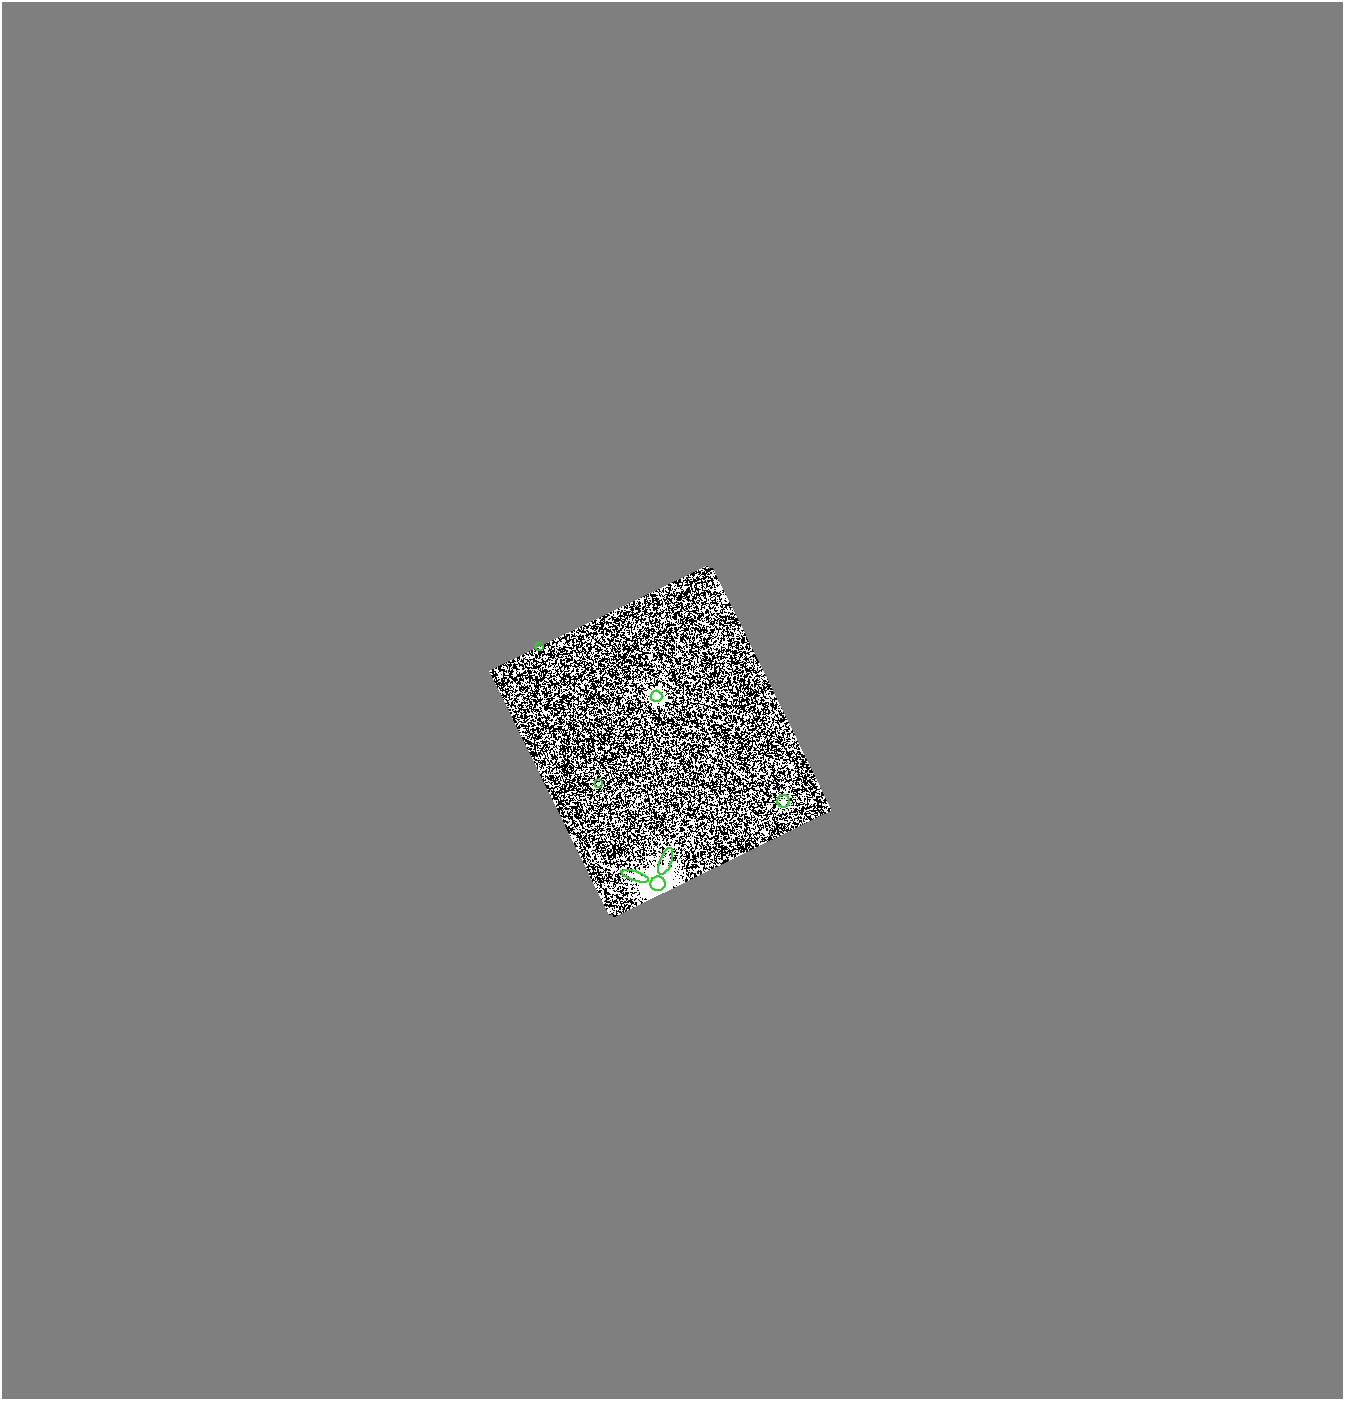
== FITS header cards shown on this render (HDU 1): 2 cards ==
NAXIS1  =                 1341
NAXIS2  =                 1397

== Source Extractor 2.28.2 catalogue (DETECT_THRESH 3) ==
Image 1341 x 1397 px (HDU 1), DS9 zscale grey, 1 PNG px = 1 image px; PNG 1345 x 1401 px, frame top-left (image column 1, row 1397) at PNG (2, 2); each listed source drawn as its Kron ellipse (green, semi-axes under 4 px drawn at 4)
Background 0.556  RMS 0.31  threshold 0.918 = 3 sigma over >= 5 px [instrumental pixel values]
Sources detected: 7; all 7 listed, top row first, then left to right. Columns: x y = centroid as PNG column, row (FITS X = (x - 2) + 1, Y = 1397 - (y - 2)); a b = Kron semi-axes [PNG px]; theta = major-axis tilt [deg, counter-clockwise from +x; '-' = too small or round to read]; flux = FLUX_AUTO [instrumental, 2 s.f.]
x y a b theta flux
539 646 2 2 - 200
657 696 6 5 - 4300
598 783 3 3 - 17
784 801 6 6 - 44
666 861 14 6 69 110
635 876 14 4 -18 81
658 884 7 7 - 56000